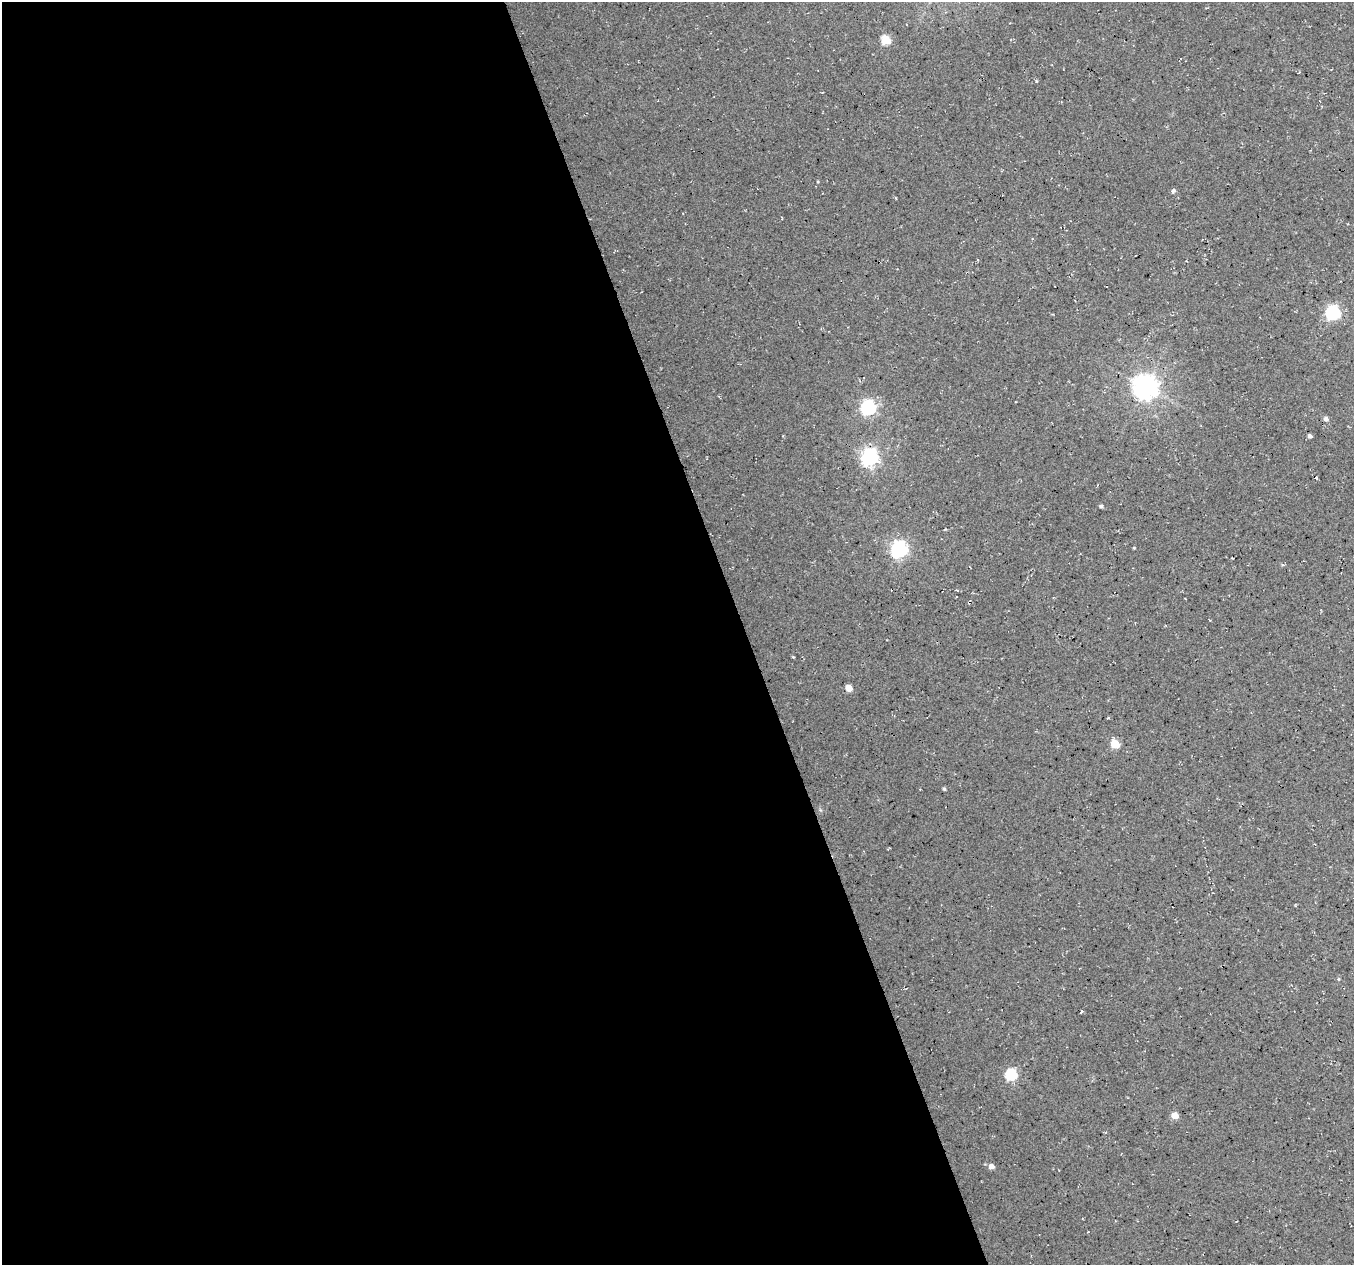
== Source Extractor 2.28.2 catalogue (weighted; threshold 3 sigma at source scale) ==
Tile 9 of 4 x 4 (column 1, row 3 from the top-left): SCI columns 2-1353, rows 1381-2643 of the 5408 x 5234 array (HDU 1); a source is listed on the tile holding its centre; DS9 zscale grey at full resolution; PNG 1356 x 1267 px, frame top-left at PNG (2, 2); no overlay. Shown black and unused: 55% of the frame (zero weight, under 3 of 4 exposures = <1% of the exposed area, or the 3 px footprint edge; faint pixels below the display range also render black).
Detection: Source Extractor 2.28.2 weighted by HDU 2 'WHT'; one run over the whole footprint, this tile lists its part. Background 0.0276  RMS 0.0063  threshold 0.0285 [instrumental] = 3 sigma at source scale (4.5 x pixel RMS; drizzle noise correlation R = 1.50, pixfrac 1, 0.0396/0.0396 arcsec/px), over >= 5 px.
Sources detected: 21; all 21 listed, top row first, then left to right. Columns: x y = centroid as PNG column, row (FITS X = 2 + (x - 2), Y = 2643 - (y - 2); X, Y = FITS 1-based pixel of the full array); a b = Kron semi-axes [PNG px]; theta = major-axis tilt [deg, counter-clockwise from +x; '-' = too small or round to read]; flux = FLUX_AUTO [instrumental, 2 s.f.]
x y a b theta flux
886 40 5 5 - 28
1173 191 5 5 - 1.3
1333 313 6 6 - 120
1145 387 8 8 - 610
868 407 6 6 - 140
1326 419 5 5 - 2.2
1310 436 4 4 - 2
870 457 7 7 - 230
1316 478 4 2 - 0.62
1101 506 4 4 - 1.2
1134 548 4 3 - 0.47
899 549 7 7 - 200
793 657 4 3 - 0.59
849 688 5 4 - 10
1115 744 5 5 - 23
944 789 4 3 - 0.96
1339 979 5 3 - 0.66
1082 1011 3 3 - 1.4
1011 1075 6 6 - 60
1175 1115 5 5 - 8.7
991 1166 5 5 - 3.7
Unlisted compact peaks at least as high as the median listed source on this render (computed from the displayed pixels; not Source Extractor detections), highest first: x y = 1036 81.